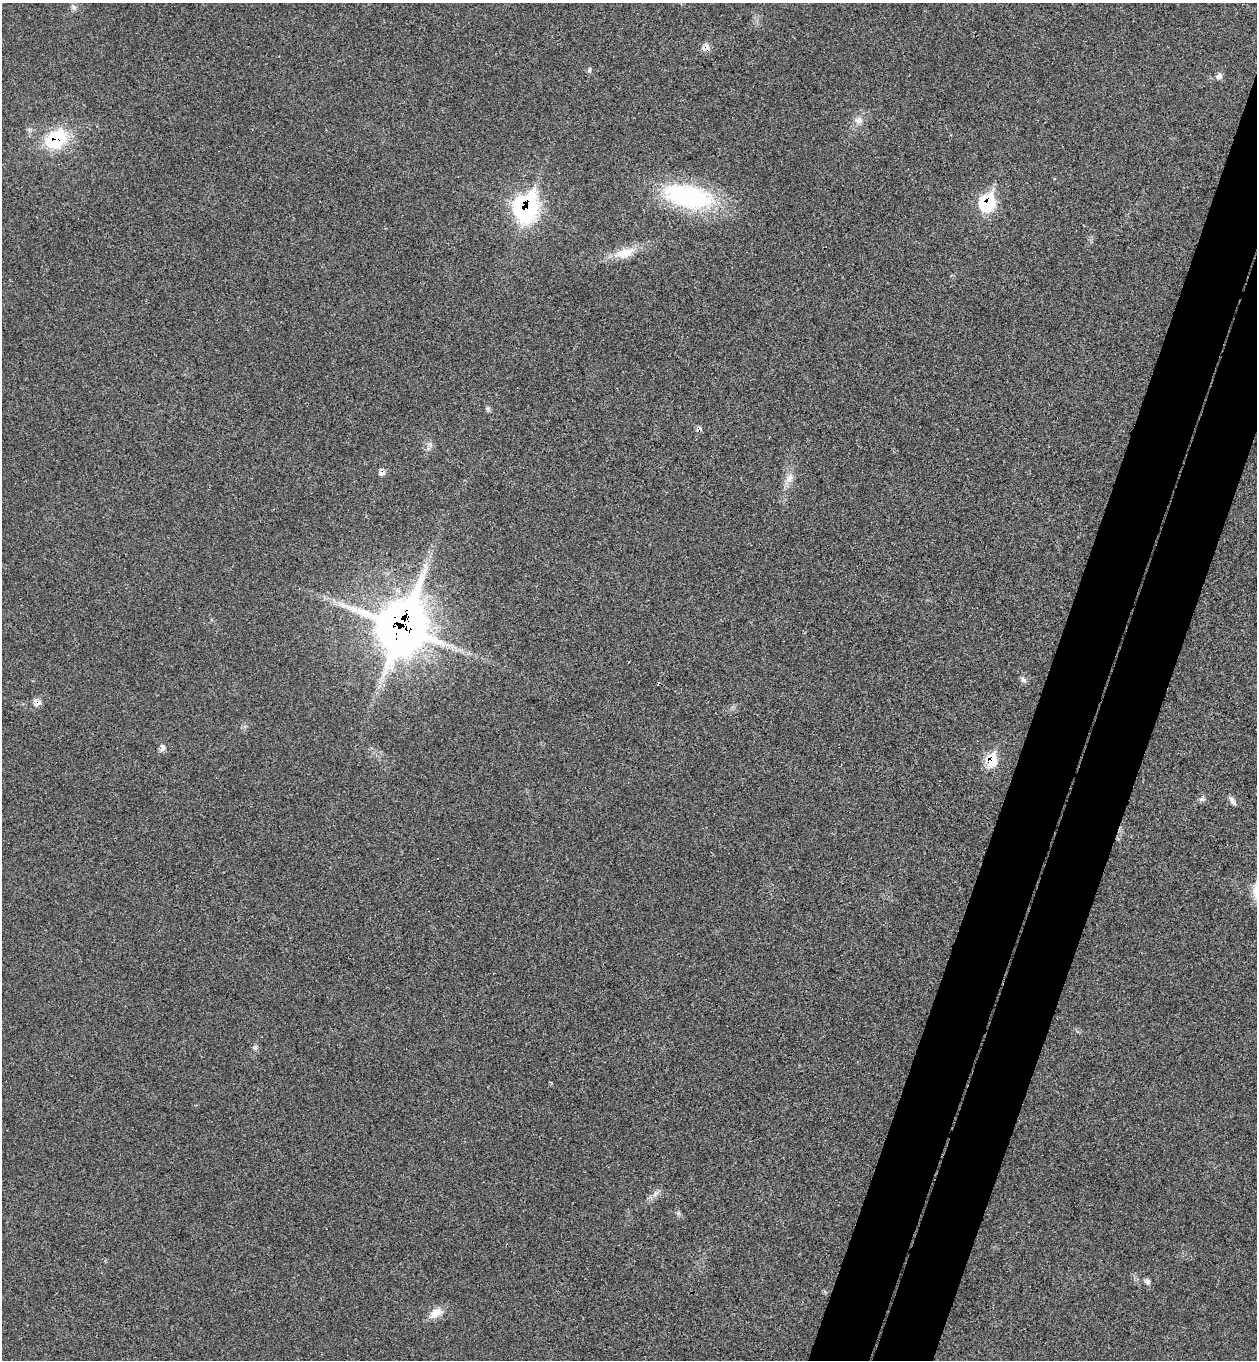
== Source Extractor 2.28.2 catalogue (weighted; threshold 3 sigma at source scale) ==
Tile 10 of 4 x 4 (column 2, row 3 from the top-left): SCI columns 1448-2702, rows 1387-2744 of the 5534 x 5489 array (HDU 1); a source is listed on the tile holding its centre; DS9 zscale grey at full resolution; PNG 1259 x 1362 px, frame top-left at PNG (2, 3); no overlay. Shown black and unused: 8% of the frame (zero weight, under 3 of 4 exposures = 6% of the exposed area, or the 3 px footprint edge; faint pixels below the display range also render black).
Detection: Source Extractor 2.28.2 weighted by HDU 2 'WHT'; one run over the whole footprint, this tile lists its part. Background 0.0414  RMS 0.0068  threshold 0.0308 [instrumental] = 3 sigma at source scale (4.5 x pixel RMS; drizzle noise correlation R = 1.50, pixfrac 1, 0.05/0.05 arcsec/px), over >= 5 px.
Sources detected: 23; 2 cosmic-ray / hot-pixel residue — not listed; the other 21 listed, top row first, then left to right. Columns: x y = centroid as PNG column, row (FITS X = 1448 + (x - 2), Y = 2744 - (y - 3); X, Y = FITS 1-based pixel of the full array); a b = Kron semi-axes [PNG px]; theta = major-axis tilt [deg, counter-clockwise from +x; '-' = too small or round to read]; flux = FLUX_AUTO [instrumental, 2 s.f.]
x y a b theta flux
73 7 7 4 -89 1.5
706 48 10 7 29 4
589 70 7 4 45 1.1
1219 76 8 7 - 2.7
858 120 9 8 - 3.5
56 139 21 15 35 42
688 196 63 28 -13 80
987 203 12 10 66 51
526 208 15 11 69 180
625 253 27 12 16 11
382 473 10 6 17 2.5
789 478 11 7 72 4
402 627 24 20 71 1600
1023 679 9 5 -43 1.8
37 702 10 9 - 3.6
162 748 11 6 86 2.4
991 760 11 9 55 19
1202 799 6 6 - 1.5
1233 801 12 6 -58 2.3
1147 1282 8 6 -33 1.9
436 1313 19 10 34 7.1
Overlapping masked pixels (flux is a lower limit): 8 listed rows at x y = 706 48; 56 139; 987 203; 526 208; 382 473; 402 627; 37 702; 991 760
Unlisted compact peaks at least as high as the median listed source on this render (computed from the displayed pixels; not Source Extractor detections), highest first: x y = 255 1047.